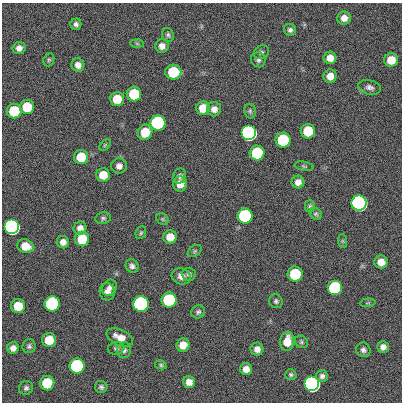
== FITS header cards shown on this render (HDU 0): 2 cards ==
NAXIS1  =                  400
NAXIS2  =                  400

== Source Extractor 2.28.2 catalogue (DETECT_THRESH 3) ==
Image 400 x 400 px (HDU 0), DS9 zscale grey, 1 PNG px = 1 image px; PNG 404 x 404 px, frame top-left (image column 1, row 400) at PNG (2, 3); each listed source drawn as its Kron ellipse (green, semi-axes under 4 px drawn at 4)
Background 0.376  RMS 34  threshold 101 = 3 sigma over >= 5 px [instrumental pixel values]
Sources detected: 89; all 89 listed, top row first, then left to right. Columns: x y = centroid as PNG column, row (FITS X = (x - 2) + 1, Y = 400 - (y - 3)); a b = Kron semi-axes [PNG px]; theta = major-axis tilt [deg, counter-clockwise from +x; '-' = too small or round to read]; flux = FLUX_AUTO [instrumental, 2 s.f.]
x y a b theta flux
344 18 7 6 - 1.6e+04
76 24 5 5 - 6.3e+03
290 30 6 6 - 7.0e+03
168 35 7 5 -63 5.0e+03
137 43 6 4 -2 3.4e+03
162 46 7 6 - 1.3e+04
19 48 6 6 - 1.2e+04
261 52 8 6 31 5.5e+03
330 58 6 6 - 1.8e+04
49 60 7 5 69 3.7e+03
258 60 8 7 - 7.0e+03
391 60 7 7 - 3.3e+04
78 65 7 6 - 1.4e+04
173 72 8 7 - 1.2e+05
330 76 7 6 - 1.8e+04
370 87 11 7 -12 9.4e+03
134 94 7 7 - 1.2e+05
117 99 7 7 - 4.7e+04
27 107 7 7 - 7.2e+04
203 108 7 7 - 3.8e+04
214 109 7 7 - 1.3e+04
14 111 7 7 - 1.2e+05
250 111 7 5 -76 4.6e+03
158 123 7 7 - 1.0e+06
308 131 7 7 - 9.0e+04
145 132 8 7 - 5.0e+04
249 133 7 7 - 3.5e+06
283 140 7 7 - 2.1e+05
105 145 7 4 46 3.3e+03
257 153 7 7 - 1.9e+05
81 157 7 7 - 5.8e+04
119 166 8 8 - 1.1e+04
304 166 9 4 -12 3.6e+03
103 175 7 6 - 3.4e+04
180 176 7 6 - 7.1e+03
298 182 6 6 - 1.4e+04
180 184 7 7 - 2.4e+04
359 203 7 7 - 1.1e+07
310 206 6 5 - 4.5e+03
316 214 7 5 -45 4.3e+03
245 216 7 7 - 5.4e+05
103 218 8 6 12 5.3e+03
162 219 7 5 -36 3.9e+03
12 227 7 7 - 2.9e+06
80 228 6 6 - 1.3e+04
141 233 6 5 - 3.7e+03
170 237 7 7 - 2.8e+04
82 239 7 7 - 7.8e+04
342 241 7 4 -89 3.6e+03
63 242 6 6 - 1.3e+04
25 246 8 6 -20 3.6e+04
195 251 8 5 36 3.6e+03
381 262 6 6 - 2.1e+04
132 266 7 6 - 7.5e+03
189 274 6 6 - 5.3e+03
295 274 7 7 - 1.4e+05
181 276 10 8 -17 1.3e+04
110 288 8 7 - 1.0e+04
335 288 7 7 - 5.7e+05
107 292 8 7 - 1.1e+04
169 300 7 7 - 3.1e+05
276 301 7 6 - 5.2e+03
368 303 8 3 5 2.8e+03
52 304 8 7 - 6.1e+05
141 304 7 7 - 2.1e+06
18 306 7 7 - 5.0e+04
198 312 7 6 - 5.5e+03
120 337 14 7 -24 2.4e+04
49 340 7 7 - 4.8e+04
287 341 9 7 82 3.2e+04
301 342 7 6 - 4.3e+03
183 345 7 6 - 2.8e+04
29 346 7 6 - 5.6e+03
383 347 6 5 - 1.1e+04
13 348 6 5 - 1.2e+04
116 348 8 6 7 5.9e+03
257 349 6 6 - 1.3e+04
124 350 8 7 - 7.0e+03
363 350 7 7 - 7.4e+03
161 365 6 4 -10 3.5e+03
77 366 7 7 - 5.2e+05
246 369 6 6 - 1.6e+04
291 375 5 5 - 4.4e+03
322 376 6 6 - 7.0e+03
189 382 6 6 - 1.6e+04
47 383 7 7 - 9.9e+04
312 384 7 7 - 5.5e+06
101 387 6 6 - 5.5e+03
26 388 7 6 - 6.3e+03